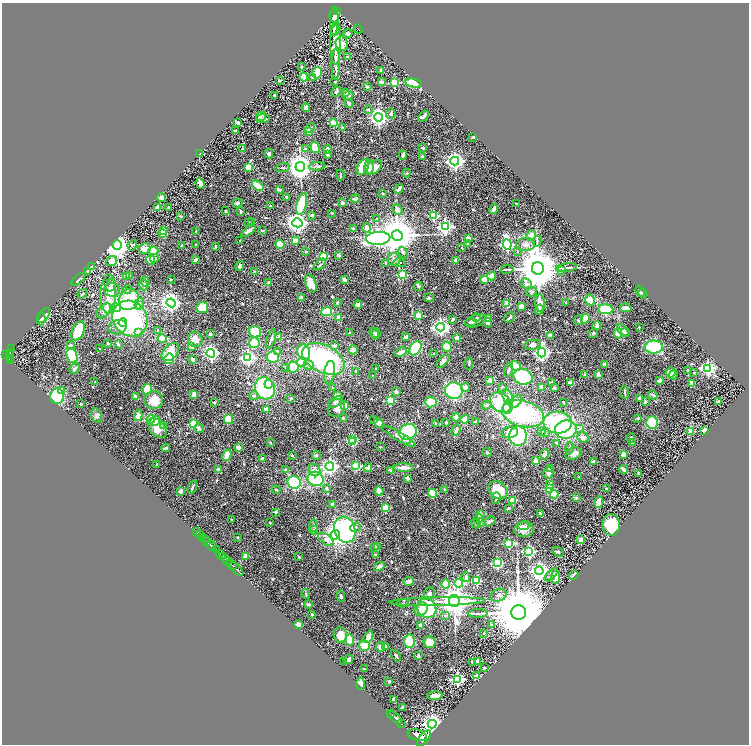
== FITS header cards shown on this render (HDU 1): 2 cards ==
NAXIS1  =                 1494
NAXIS2  =                 1484

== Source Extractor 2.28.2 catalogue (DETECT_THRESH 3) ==
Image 1494 x 1484 px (HDU 1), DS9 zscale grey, zoomed out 1/2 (1 PNG px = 2 x 2 image px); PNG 751 x 746 px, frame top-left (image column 2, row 1483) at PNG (2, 3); each listed source drawn as its Kron ellipse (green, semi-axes under 4 px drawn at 4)
Background 1.11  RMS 0.066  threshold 0.198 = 3 sigma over >= 5 px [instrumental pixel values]
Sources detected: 651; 24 cannot appear on this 1/2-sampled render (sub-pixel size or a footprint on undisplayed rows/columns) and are neither listed nor drawn; of the other 627, the 500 brightest by FLUX_AUTO listed and drawn (127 fainter detections omitted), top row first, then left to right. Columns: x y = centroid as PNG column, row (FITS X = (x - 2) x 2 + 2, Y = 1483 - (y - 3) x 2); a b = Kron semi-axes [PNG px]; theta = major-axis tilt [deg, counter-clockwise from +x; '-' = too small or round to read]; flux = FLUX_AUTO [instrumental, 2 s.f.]
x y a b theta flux
337 11 3 3 - 120
334 16 7 4 -85 110
334 21 14 3 90 200
358 29 5 1 - 63
336 30 6 3 58 110
348 33 4 4 - 40
336 44 21 5 -89 270
342 44 7 6 - 97
348 57 3 2 - 12
336 64 15 3 89 63
301 67 3 2 - 13
381 71 3 2 - 36
317 73 6 5 - 170
304 77 4 3 - 120
312 78 4 3 - 15
280 80 2 2 - 11
334 82 2 2 - 15
381 82 4 3 - 41
394 83 3 3 - 730
413 83 8 4 -11 420
367 87 2 2 - 91
336 92 5 4 - 24
345 92 4 3 - 25
274 95 3 2 - 20
348 96 6 3 13 29
349 103 4 3 - 37
306 107 4 3 - 41
368 110 4 3 - 15
391 114 5 5 - 25
261 116 5 3 - 16
424 116 6 2 51 28
378 117 4 4 - 6100
263 118 7 4 8 39
237 122 4 2 - 44
333 123 4 3 - 140
310 128 5 3 - 18
343 128 4 3 - 28
235 131 2 2 - 53
309 131 3 3 - 84
473 137 3 2 - 14
315 147 6 4 -74 240
423 148 2 2 - 53
243 149 2 2 - 96
305 149 2 2 - 27
328 150 4 3 - 53
199 154 2 2 - 150
269 154 4 4 - 25
328 155 3 3 - 23
403 155 4 2 - 56
422 156 3 3 - 25
455 161 4 4 - 5900
317 166 8 3 6 20
248 167 4 4 - 160
300 167 5 4 - 15000
363 167 8 5 63 350
369 167 7 4 -85 59
283 168 7 2 7 16
373 168 10 6 32 130
406 173 4 3 - 13
340 175 5 2 - 13
200 183 5 3 - 52
258 186 6 3 -39 260
279 189 4 2 - 41
399 189 5 2 - 54
382 193 2 2 - 34
287 197 2 2 - 61
161 198 5 3 - 40
355 199 5 3 - 52
237 203 5 3 - 38
343 203 4 3 - 30
302 204 11 5 76 500
517 204 3 2 - 14
271 206 3 2 - 19
157 207 4 3 - 71
169 208 3 2 - 16
494 209 5 3 - 56
397 210 6 4 -48 45
226 211 2 2 - 14
241 211 2 2 - 92
332 213 3 2 - 12
312 215 3 3 - 19
434 215 3 3 - 710
180 216 3 3 - 14
377 218 4 3 - 11
252 222 3 3 - 18
249 223 2 2 - 28
297 223 5 4 - 7400
445 227 4 4 - 2800
366 228 5 4 - 58
353 229 2 2 - 52
262 230 3 2 - 13
164 231 3 2 - 330
196 231 4 2 - 15
249 231 8 4 38 43
162 233 3 2 - 260
397 235 5 5 - 47000
531 235 5 4 - 73
378 238 12 6 3 3300
468 238 2 2 - 260
240 240 2 2 - 17
295 241 4 3 - 110
537 241 5 3 - 15
468 243 2 2 - 59
196 244 2 2 - 25
280 244 4 4 - 200
507 244 5 4 - 2100
526 244 9 6 -2 71
117 245 4 4 - 13000
132 245 5 4 - 16
182 245 3 2 - 23
215 247 3 2 - 19
461 248 2 2 - 39
145 249 6 5 - 100
153 251 5 4 - 200
517 251 4 3 - 12
306 252 2 2 - 26
403 253 6 4 -67 22
338 255 2 2 - 83
323 256 3 3 - 690
154 258 4 4 - 27
394 259 6 6 - 44
150 260 5 4 - 160
195 260 4 3 - 31
112 261 5 4 - 120
456 261 4 3 - 57
386 263 2 2 - 27
399 263 6 4 -1 21
320 264 7 2 41 18
240 266 5 3 - 24
92 267 2 2 - 120
538 268 6 6 - 63000
566 268 10 3 6 32
507 269 6 2 10 15
88 271 3 3 - 18
254 271 3 3 - 14
561 271 4 3 - 12
403 275 3 3 - 710
126 276 2 2 - 190
129 276 4 3 - 29
492 276 4 4 - 79
78 279 8 2 41 21
171 279 2 2 - 21
485 279 4 3 - 120
345 280 4 2 - 68
145 282 5 3 - 30
269 282 2 2 - 75
311 283 9 5 -70 200
526 284 6 5 - 39
111 285 7 3 75 21
144 285 5 4 - 30
418 286 5 3 - 16
112 290 8 7 - 120
127 290 4 4 - 14
640 291 6 2 -61 16
531 292 5 4 - 21
82 294 5 2 - 17
108 294 19 8 89 150
643 294 5 3 - 13
301 298 3 2 - 62
429 298 4 4 - 18
129 299 11 9 56 660
590 300 5 4 - 150
171 303 5 4 - 5600
337 303 3 3 - 24
540 303 9 5 -81 120
566 303 3 2 - 14
139 304 6 4 71 36
507 304 2 2 - 320
358 305 4 3 - 100
521 307 4 3 - 69
116 308 5 4 - 3000
202 308 6 5 - 190
626 308 6 3 -14 49
539 309 5 3 - 24
606 309 8 5 -5 260
104 311 9 5 46 81
327 312 5 4 - 340
44 316 8 4 59 140
419 316 3 2 - 380
509 317 6 2 47 23
41 318 7 3 86 46
339 318 2 2 - 200
476 318 4 4 - 14
489 318 3 3 - 74
130 319 18 17 - 1600
453 319 4 3 - 17
585 319 5 3 - 220
579 320 5 4 - 31
476 321 11 6 21 46
471 322 6 3 6 19
123 323 4 3 - 94
487 323 5 4 - 30
597 325 4 3 - 42
118 327 9 7 19 120
441 327 4 4 - 4600
639 327 2 2 - 17
158 330 3 2 - 16
623 330 7 4 -46 70
78 331 10 6 65 300
138 332 4 3 - 40
255 332 6 5 - 360
625 332 5 3 - 41
350 333 3 3 - 19
374 333 5 3 - 21
593 333 5 2 - 12
618 333 5 3 - 200
210 334 3 3 - 14
376 334 5 4 - 23
550 335 4 3 - 38
279 337 2 2 - 170
406 337 4 3 - 32
457 338 4 3 - 48
162 339 4 4 - 140
195 339 8 7 - 110
271 339 10 2 70 40
108 343 3 3 - 11
254 343 5 5 - 280
118 344 3 3 - 29
71 345 4 4 - 26
532 345 8 5 11 63
334 346 4 3 - 44
192 347 4 4 - 25
447 347 5 5 - 230
654 347 9 6 -2 680
11 348 2 1 - 38
100 348 2 2 - 19
416 348 8 5 60 480
353 350 4 4 - 38
10 352 3 2 - 290
170 352 10 7 48 290
277 352 3 3 - 26
304 352 8 6 -67 440
401 352 6 3 24 68
211 353 4 4 - 3400
542 353 4 4 - 4400
9 354 4 2 - 370
434 354 3 3 - 16
6 355 3 2 - 460
72 356 8 5 -71 1000
273 357 6 5 - 340
9 358 4 2 - 290
248 358 4 4 - 3000
169 359 5 4 - 330
193 359 3 2 - 26
323 359 23 13 -27 1900
11 360 3 2 - 210
443 361 8 4 48 51
302 362 5 4 - 210
469 364 6 2 80 16
309 365 5 4 - 59
605 365 3 3 - 70
516 366 6 4 -37 250
285 367 4 3 - 16
293 367 6 5 - 290
75 368 6 3 50 28
376 368 2 2 - 12
708 368 4 4 - 2800
509 370 7 3 74 27
688 370 2 2 - 36
355 371 2 2 - 13
329 372 11 5 81 85
670 372 5 5 - 91
694 373 2 2 - 22
585 374 4 3 - 30
372 375 2 2 - 14
598 375 4 3 - 46
673 375 4 3 - 35
523 377 10 8 -14 550
490 380 2 2 - 180
659 380 2 2 - 130
95 382 2 2 - 12
552 383 4 3 - 29
570 383 2 2 - 180
692 383 4 3 - 84
269 384 4 4 - 55
465 387 4 3 - 89
541 387 3 3 - 110
265 388 11 10 - 970
332 388 2 2 - 34
503 388 3 3 - 41
554 388 3 2 - 27
147 389 5 4 - 250
62 390 4 4 - 34
454 391 9 8 - 680
396 392 3 3 - 44
624 392 6 2 -82 19
194 395 4 3 - 120
337 395 4 3 - 83
653 395 5 3 - 22
57 396 8 7 - 580
254 396 4 4 - 21
136 397 4 3 - 47
508 397 8 5 -67 140
639 398 3 3 - 42
291 399 3 3 - 19
154 400 9 9 - 220
390 400 3 3 - 620
718 401 3 2 - 38
335 402 8 4 34 33
431 402 5 5 - 290
516 402 7 4 44 45
563 402 2 2 - 11
645 402 4 3 - 17
214 403 2 2 - 49
501 403 12 9 -38 590
81 404 3 2 - 12
486 405 5 4 - 20
345 406 4 4 - 130
508 407 7 4 75 180
336 408 9 8 - 97
266 409 3 3 - 84
523 414 21 13 -14 1300
97 416 7 5 -75 33
138 416 5 4 - 81
456 417 4 4 - 46
343 418 3 3 - 14
151 419 4 4 - 530
228 419 5 4 - 230
374 419 2 2 - 13
465 419 4 3 - 190
637 419 3 3 - 13
155 421 5 5 - 91
476 421 4 3 - 33
446 422 3 3 - 21
379 423 5 4 - 67
558 423 14 11 -3 960
652 423 6 5 - 400
193 424 3 3 - 770
435 424 3 2 - 11
164 426 4 4 - 39
157 428 11 7 -48 170
199 428 5 4 - 34
580 428 4 3 - 29
456 430 6 3 71 37
566 430 11 9 5 690
541 431 4 4 - 17
690 431 4 3 - 130
705 431 3 2 - 120
408 432 9 7 33 830
510 432 8 5 9 84
545 433 4 3 - 13
399 436 19 4 -31 83
518 436 9 9 - 770
583 437 6 5 - 50
631 438 5 3 - 15
352 439 3 3 - 710
406 440 4 3 - 24
270 442 4 3 - 15
353 442 3 3 - 370
632 442 3 3 - 42
556 443 2 2 - 20
238 447 2 2 - 190
380 447 2 2 - 14
166 448 4 3 - 17
569 448 6 4 78 20
487 452 5 2 - 14
545 454 5 3 - 69
573 454 8 5 27 72
623 454 2 2 - 170
227 455 6 3 63 140
292 455 2 2 - 37
316 455 4 4 - 22
262 459 3 3 - 23
536 461 3 3 - 88
593 461 2 2 - 67
157 465 2 2 - 14
330 466 4 4 - 5000
356 466 3 3 - 760
368 468 4 3 - 86
404 468 10 4 0 76
550 468 4 3 - 47
624 469 4 2 - 42
218 470 3 3 - 74
285 470 4 3 - 16
314 470 6 5 - 63
391 471 4 3 - 18
548 473 6 5 - 56
639 473 2 2 - 18
579 477 3 2 - 11
408 478 3 3 - 47
316 479 8 7 - 670
294 482 7 6 - 650
550 485 2 2 - 86
193 487 7 3 68 23
327 488 3 3 - 15
444 489 2 2 - 47
550 489 3 3 - 480
606 489 3 2 - 18
276 490 4 4 - 19
498 490 10 8 -33 370
181 491 2 2 - 160
379 491 4 2 - 130
433 493 4 4 - 230
554 494 4 3 - 510
496 498 6 3 87 19
577 498 3 3 - 16
513 500 2 2 - 260
599 502 6 3 79 220
332 504 3 3 - 31
385 508 3 3 - 550
509 508 3 3 - 18
276 512 2 2 - 62
540 513 3 3 - 25
480 515 4 3 - 150
478 518 5 4 - 34
231 520 2 2 - 21
490 521 6 3 33 36
481 522 4 4 - 27
270 523 2 2 - 22
476 524 5 3 - 20
611 525 11 8 -86 520
314 526 6 3 -89 20
524 526 6 3 3 33
355 527 5 4 - 31
524 529 10 7 10 130
314 530 4 3 - 37
345 530 13 10 -70 1200
196 532 2 2 - 180
199 535 3 2 - 210
335 535 5 4 - 9800
202 537 2 2 - 370
238 537 3 3 - 11
204 539 2 2 - 740
326 539 9 5 -39 50
581 540 3 2 - 130
207 541 2 2 - 540
509 543 3 3 - 880
211 546 5 2 - 2500
375 547 2 2 - 23
377 547 2 2 - 79
216 550 4 2 - 570
529 551 4 3 - 1600
558 552 6 3 -39 18
219 553 3 2 - 580
375 555 4 3 - 17
223 556 3 2 - 620
245 556 2 2 - 200
299 557 3 2 - 11
226 558 3 1 - 230
227 560 3 2 - 180
497 563 3 3 - 1300
232 565 5 2 - 1700
379 566 5 4 - 58
237 569 9 2 -45 1600
539 571 4 4 - 5300
551 575 8 3 43 42
574 575 5 2 - 40
466 577 5 4 - 35
556 577 6 3 -84 130
409 581 5 4 - 54
477 581 3 3 - 610
459 583 4 3 - 810
445 584 5 3 - 200
429 593 7 5 72 34
306 594 5 3 - 19
499 595 8 6 25 44
341 596 5 3 - 17
437 601 48 4 1 160
454 601 6 5 - 22000
403 603 5 2 - 11
308 604 3 3 - 21
427 608 10 9 - 640
421 609 7 6 - 110
519 612 7 7 - 120000
478 613 10 3 1 28
312 615 2 2 - 26
445 615 5 4 - 21
298 625 4 3 - 54
421 625 3 2 - 49
492 625 4 3 - 11
484 633 2 2 - 23
340 635 8 6 -78 140
368 637 6 4 63 120
349 640 6 3 -88 230
409 641 7 5 -88 310
430 642 6 5 - 170
364 645 5 5 - 180
380 647 5 3 - 78
386 647 3 3 - 38
396 656 6 3 -55 17
418 656 3 2 - 49
348 659 5 3 - 38
344 661 2 2 - 14
477 661 3 3 - 54
473 662 3 3 - 54
484 668 3 2 - 12
364 669 2 2 - 29
477 676 4 3 - 110
457 679 4 4 - 2400
389 681 3 2 - 21
360 684 6 2 -90 240
435 696 8 4 2 110
394 699 4 3 - 39
402 707 3 2 - 22
390 713 2 1 - 130
395 718 8 2 -42 2300
401 723 3 2 - 820
432 724 4 4 - 9400
417 735 10 5 -17 7200
424 738 10 4 52 7000
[127 fainter detections neither listed nor drawn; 24 sub-pixel or undisplayed-footprint detections neither listed nor drawn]